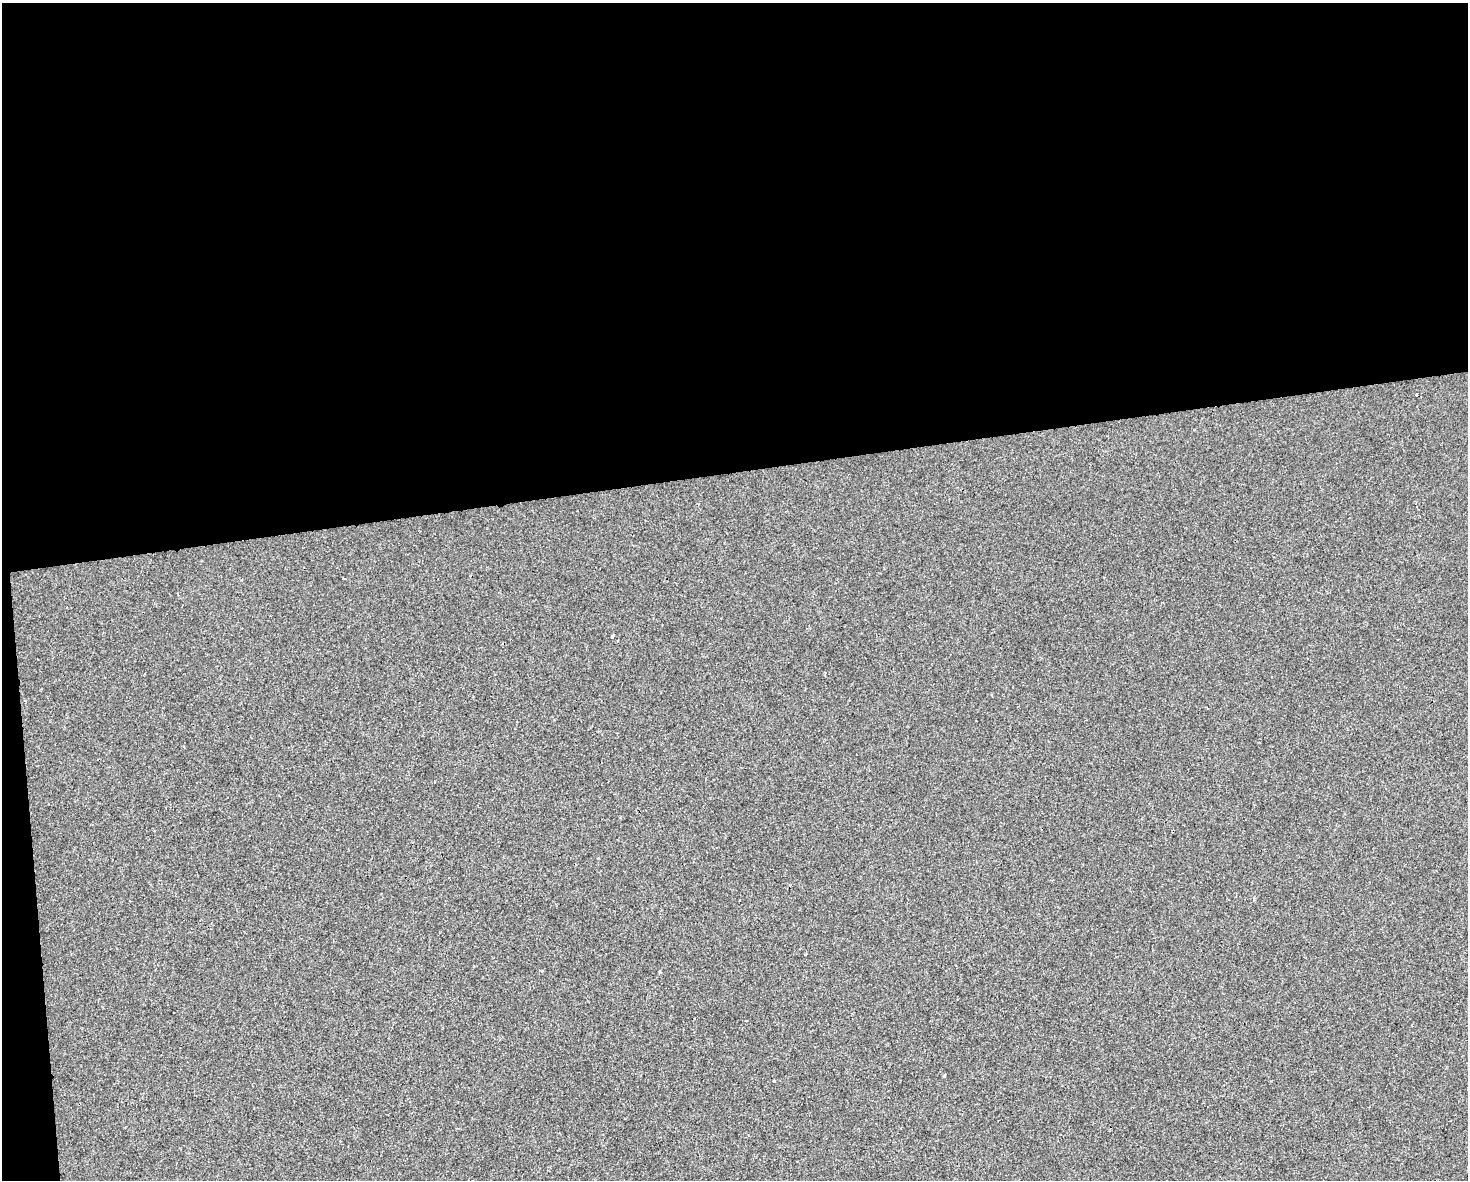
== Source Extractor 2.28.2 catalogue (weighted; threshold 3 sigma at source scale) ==
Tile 1 of 3 x 4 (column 1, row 1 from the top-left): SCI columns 17-1482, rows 3534-4711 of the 4473 x 4711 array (HDU 1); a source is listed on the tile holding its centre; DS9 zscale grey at full resolution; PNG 1470 x 1182 px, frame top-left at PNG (2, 3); no overlay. Shown black and unused: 41% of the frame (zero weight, under 2 of 3 exposures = <1% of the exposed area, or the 3 px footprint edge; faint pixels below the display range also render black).
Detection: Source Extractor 2.28.2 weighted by HDU 2 'WHT'; one run over the whole footprint, this tile lists its part. Background -6.59e-04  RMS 0.0042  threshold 0.0191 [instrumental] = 3 sigma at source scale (4.5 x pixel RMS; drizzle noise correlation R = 1.50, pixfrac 1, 0.0396/0.0396 arcsec/px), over >= 5 px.
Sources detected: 7; all 7 listed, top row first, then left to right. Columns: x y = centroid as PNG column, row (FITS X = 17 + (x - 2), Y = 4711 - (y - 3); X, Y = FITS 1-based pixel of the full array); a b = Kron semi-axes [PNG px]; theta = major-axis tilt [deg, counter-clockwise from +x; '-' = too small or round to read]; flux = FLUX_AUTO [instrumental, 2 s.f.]
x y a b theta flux
1416 394 3 2 - 0.53
343 578 3 2 - 0.55
612 636 3 3 - 0.83
435 782 3 2 - 0.41
542 970 4 3 - 0.43
944 1076 3 3 - 1
774 1081 3 3 - 1.1